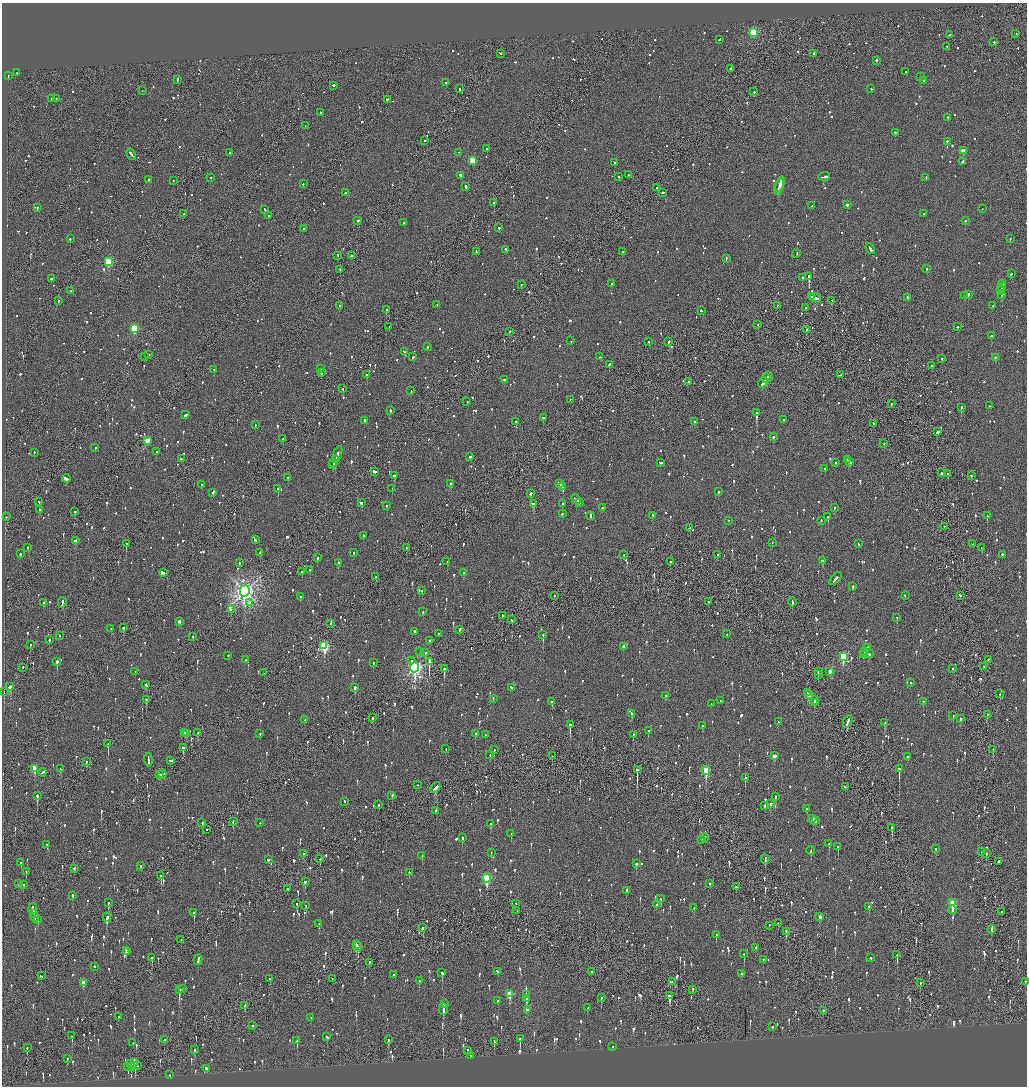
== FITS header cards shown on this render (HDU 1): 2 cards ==
NAXIS1  =                 2050
NAXIS2  =                 2168

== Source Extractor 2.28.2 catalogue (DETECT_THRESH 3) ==
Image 2050 x 2168 px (HDU 1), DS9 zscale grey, zoomed out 1/2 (1 PNG px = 2 x 2 image px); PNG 1029 x 1088 px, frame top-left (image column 2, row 2168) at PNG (2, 3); each listed source drawn as its Kron ellipse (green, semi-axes under 4 px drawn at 4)
Background -0.0842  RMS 0.077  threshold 0.231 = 3 sigma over >= 5 px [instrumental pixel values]
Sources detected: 1760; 83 cannot appear on this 1/2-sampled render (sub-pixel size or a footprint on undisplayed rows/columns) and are neither listed nor drawn; of the other 1677, the 500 brightest by FLUX_AUTO listed and drawn (1177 fainter detections omitted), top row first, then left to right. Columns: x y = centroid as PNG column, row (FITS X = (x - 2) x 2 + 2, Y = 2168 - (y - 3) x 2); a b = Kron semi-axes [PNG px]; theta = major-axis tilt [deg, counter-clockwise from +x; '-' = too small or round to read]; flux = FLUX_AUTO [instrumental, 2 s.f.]
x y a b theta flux
754 33 4 3 - 1500
1016 34 2 1 - 94
950 35 3 2 - 110
719 40 2 2 - 89
994 42 2 2 - 220
947 47 2 2 - 210
500 54 2 2 - 150
814 54 2 2 - 130
876 61 2 2 - 620
730 69 2 2 - 77
905 72 2 2 - 120
16 73 2 1 - 190
8 76 3 1 - 130
920 77 2 2 - 220
177 80 3 2 - 160
923 81 3 2 - 82
446 83 2 2 - 230
334 86 2 2 - 1200
459 89 2 2 - 84
871 89 2 2 - 140
143 91 2 1 - 67
754 92 2 2 - 170
51 99 2 2 - 70
56 99 2 2 - 90
387 100 2 2 - 93
320 113 2 2 - 92
948 118 2 2 - 84
305 126 2 2 - 70
895 133 2 2 - 160
424 141 2 1 - 74
947 142 2 2 - 190
487 149 3 2 - 85
963 151 3 3 - 260
230 153 2 2 - 79
459 153 2 2 - 79
131 155 6 2 -57 320
473 161 3 3 - 630
962 162 3 2 - 170
614 163 2 2 - 190
628 175 2 2 - 330
461 176 3 2 - 200
619 177 2 2 - 93
824 177 6 2 5 320
211 178 2 2 - 74
926 178 2 2 - 84
149 180 2 2 - 140
173 181 2 2 - 120
303 184 2 2 - 100
780 185 8 2 68 3600
466 187 3 2 - 160
779 187 8 2 70 3400
657 188 2 2 - 74
345 193 2 2 - 180
663 193 3 2 - 120
494 203 2 2 - 170
847 205 2 2 - 670
811 206 3 2 - 110
37 208 3 2 - 100
982 209 2 1 - 90
265 210 4 2 - 150
184 214 2 2 - 84
924 214 2 2 - 210
269 216 2 2 - 220
358 221 2 2 - 220
965 221 2 2 - 170
404 223 2 2 - 70
499 228 2 2 - 280
303 229 2 1 - 320
70 239 2 2 - 120
1010 239 2 1 - 82
870 249 6 2 -55 230
505 250 2 2 - 100
476 252 4 2 - 110
622 252 2 2 - 120
797 254 3 2 - 77
338 256 2 2 - 140
351 256 2 2 - 230
726 259 2 2 - 120
108 262 3 3 - 860
927 269 2 2 - 190
340 270 2 2 - 120
1011 274 3 2 - 150
809 277 3 2 - 3600
803 278 2 2 - 100
51 279 2 2 - 110
611 284 2 2 - 150
1003 284 2 2 - 76
521 285 2 1 - 140
1001 287 4 2 - 170
1001 289 2 1 - 130
71 291 2 2 - 94
1000 291 2 2 - 190
968 295 3 2 - 160
1002 295 3 2 - 210
965 296 2 2 - 76
811 297 3 1 - 110
815 298 5 2 - 240
907 298 2 2 - 150
58 301 3 1 - 88
832 301 3 2 - 100
437 305 2 2 - 88
339 306 2 2 - 110
777 306 2 2 - 150
993 306 2 2 - 67
806 308 2 2 - 250
386 310 2 2 - 300
701 311 2 1 - 190
758 325 2 2 - 120
389 327 2 1 - 68
957 327 2 2 - 76
134 329 3 3 - 1200
806 330 3 2 - 89
510 332 2 2 - 76
991 336 2 2 - 110
571 341 2 2 - 120
649 342 2 2 - 150
669 342 2 1 - 800
428 347 2 2 - 170
404 352 4 2 - 420
149 355 2 2 - 67
145 357 2 1 - 67
413 357 2 2 - 110
600 357 2 2 - 71
995 358 2 2 - 100
942 359 2 2 - 76
609 365 3 2 - 110
931 366 2 2 - 170
320 369 2 2 - 130
214 370 2 2 - 180
321 373 3 2 - 140
367 375 2 2 - 150
841 375 3 2 - 140
768 376 3 2 - 130
766 379 5 2 - 260
505 380 3 2 - 120
688 382 2 1 - 73
763 383 5 2 - 360
343 389 2 2 - 110
411 391 2 2 - 86
570 400 2 2 - 73
467 402 2 2 - 72
892 404 2 2 - 92
990 406 2 2 - 78
961 408 2 2 - 220
390 411 3 2 - 110
756 413 3 2 - 2300
186 415 4 2 - 120
543 418 2 2 - 150
784 420 2 2 - 72
365 421 2 2 - 130
516 422 2 2 - 120
694 422 2 2 - 160
873 424 3 2 - 76
255 425 2 2 - 77
937 432 3 2 - 150
773 437 3 2 - 170
283 439 2 1 - 97
147 441 3 3 - 310
884 444 2 2 - 130
95 448 2 2 - 180
156 452 2 2 - 77
34 453 2 2 - 74
338 454 8 2 70 280
470 457 3 2 - 100
181 459 3 2 - 110
335 460 3 2 - 170
848 460 2 2 - 86
849 462 3 2 - 180
334 463 3 2 - 110
661 463 3 2 - 100
836 463 2 2 - 110
333 465 2 2 - 110
824 469 2 2 - 230
375 472 3 2 - 300
941 473 2 2 - 89
948 474 2 2 - 130
395 476 2 2 - 300
971 476 2 2 - 210
288 478 2 2 - 160
66 479 4 2 - 360
201 484 2 2 - 97
451 484 2 2 - 220
559 484 3 2 - 260
563 487 4 2 - 270
278 489 2 2 - 310
392 489 2 2 - 130
718 492 2 2 - 91
213 493 3 2 - 240
530 494 3 2 - 150
576 500 5 2 - 250
39 502 2 1 - 130
361 503 3 2 - 120
579 503 3 2 - 110
533 504 3 2 - 360
562 504 2 2 - 91
387 506 2 2 - 95
602 508 2 2 - 120
834 508 2 2 - 84
39 510 2 2 - 160
74 512 2 2 - 69
562 514 3 2 - 89
590 516 4 2 - 120
653 516 3 2 - 81
987 516 2 1 - 230
6 517 2 2 - 76
828 517 2 2 - 170
729 521 2 2 - 99
821 521 2 2 - 80
944 527 2 2 - 69
690 528 3 2 - 160
363 536 2 2 - 92
255 540 2 2 - 100
76 541 3 2 - 200
772 543 2 1 - 75
126 544 2 2 - 440
858 544 2 2 - 73
973 544 2 1 - 72
28 548 2 2 - 71
406 548 2 2 - 70
981 548 3 2 - 140
260 553 3 2 - 350
354 553 2 2 - 73
20 554 2 2 - 210
624 555 2 1 - 77
717 555 2 2 - 110
1002 555 2 2 - 110
317 558 3 2 - 160
822 561 3 2 - 74
447 562 2 2 - 120
670 562 2 2 - 100
240 563 2 2 - 310
338 563 2 2 - 120
310 570 2 2 - 140
302 572 2 2 - 85
163 573 3 2 - 110
464 573 3 2 - 150
376 577 2 2 - 170
835 579 7 2 50 490
853 587 3 2 - 110
245 591 5 5 - 9100
421 591 2 2 - 79
554 596 2 1 - 70
905 596 2 1 - 170
960 596 3 2 - 110
300 597 2 2 - 160
708 602 2 2 - 160
792 602 4 2 - 180
44 603 4 2 - 170
62 603 5 2 - 140
249 603 4 2 - 200
231 610 2 1 - 86
423 612 2 2 - 130
503 616 3 2 - 120
897 618 2 2 - 83
512 620 3 2 - 90
179 622 3 2 - 210
330 624 2 1 - 72
123 628 2 2 - 190
111 629 3 2 - 140
460 630 4 2 - 140
414 632 2 2 - 520
439 634 2 2 - 160
726 634 2 2 - 71
543 635 3 1 - 240
60 636 2 2 - 150
193 637 2 2 - 200
49 640 2 1 - 450
430 641 2 2 - 170
30 645 2 2 - 73
324 646 4 3 - 1500
623 647 3 2 - 600
867 648 2 2 - 80
420 652 3 1 - 69
864 652 4 2 - 270
425 653 2 2 - 200
869 654 3 2 - 210
863 655 4 2 - 210
228 656 2 2 - 74
843 657 4 3 - 940
245 660 2 2 - 74
988 660 2 1 - 86
412 661 3 2 - 820
57 662 3 2 - 440
429 662 4 2 - 810
373 663 2 2 - 90
984 667 2 1 - 170
23 668 2 2 - 130
415 668 5 4 - 3900
444 669 3 1 - 1700
952 669 2 2 - 74
135 672 2 2 - 90
818 672 3 2 - 110
830 672 3 2 - 140
264 673 2 1 - 100
818 675 3 1 - 93
911 683 2 2 - 180
146 685 3 2 - 320
10 687 3 2 - 260
355 688 3 2 - 530
511 688 3 2 - 71
4 692 3 2 - 87
807 693 2 1 - 94
1000 694 2 2 - 77
809 695 4 2 - 220
666 696 2 2 - 110
493 699 2 2 - 73
146 700 3 2 - 68
720 701 2 2 - 100
814 701 4 1 - 180
552 702 2 2 - 260
923 702 2 2 - 69
814 703 4 2 - 150
711 704 2 2 - 71
632 714 3 2 - 140
987 715 2 1 - 93
953 716 2 2 - 120
372 718 2 1 - 100
960 719 2 2 - 110
305 720 3 2 - 130
778 722 3 2 - 110
848 722 7 2 65 280
885 723 3 2 - 220
570 725 3 2 - 650
702 726 2 2 - 69
648 731 2 2 - 150
184 733 3 2 - 160
198 733 3 2 - 130
186 734 2 1 - 100
260 734 2 2 - 100
475 734 2 2 - 210
485 735 2 2 - 100
633 735 2 2 - 110
108 744 3 1 - 360
183 748 2 2 - 300
446 749 2 1 - 89
494 750 2 1 - 120
993 750 3 2 - 140
490 755 3 2 - 130
552 756 2 1 - 91
774 756 3 2 - 150
907 757 2 2 - 81
148 760 6 2 -88 280
170 761 4 2 - 230
86 762 3 2 - 210
35 769 4 3 - 340
60 769 3 2 - 70
899 769 3 2 - 1400
637 770 4 1 - 1100
706 771 4 3 - 780
42 773 4 2 - 210
162 774 4 2 - 140
160 775 3 2 - 87
745 778 2 2 - 270
418 785 2 1 - 200
845 787 2 2 - 87
435 788 6 2 43 290
37 796 3 2 - 210
392 796 2 2 - 120
776 797 2 2 - 170
344 802 2 2 - 89
771 804 3 2 - 150
379 805 2 2 - 68
765 806 3 2 - 160
807 809 2 2 - 90
436 811 2 2 - 130
813 819 2 2 - 68
815 821 2 2 - 250
233 822 3 2 - 98
202 823 2 2 - 270
259 823 2 2 - 76
491 824 3 2 - 100
892 828 3 2 - 210
206 830 3 2 - 180
511 834 2 2 - 86
462 838 3 2 - 130
705 838 3 2 - 120
701 840 2 2 - 69
829 844 2 2 - 220
47 845 2 2 - 210
838 847 3 2 - 140
936 849 3 2 - 86
811 851 4 2 - 150
982 852 2 2 - 71
491 853 2 2 - 70
304 854 2 2 - 120
986 854 2 2 - 84
422 856 2 2 - 66
320 859 2 2 - 110
268 860 3 2 - 79
765 860 4 2 - 240
998 862 2 1 - 74
21 863 2 2 - 89
636 864 3 2 - 210
141 866 2 1 - 240
74 869 3 2 - 76
26 872 2 2 - 87
409 873 2 2 - 76
161 876 2 1 - 190
487 878 4 3 - 1100
305 882 3 2 - 250
18 884 2 2 - 95
710 884 2 2 - 100
23 885 2 2 - 78
736 887 2 2 - 100
287 889 2 2 - 71
627 891 3 2 - 410
73 896 3 2 - 99
661 899 3 2 - 120
108 903 2 2 - 180
952 903 3 3 - 840
297 904 3 2 - 260
516 904 2 2 - 83
656 905 2 2 - 84
306 906 2 2 - 76
869 907 3 2 - 83
694 908 2 2 - 72
33 909 5 2 - 270
953 910 4 2 - 69
517 911 2 2 - 67
1001 912 2 2 - 68
194 913 3 2 - 270
34 914 3 2 - 210
820 917 3 2 - 95
35 918 4 2 - 190
107 918 4 2 - 290
38 920 2 2 - 82
778 923 2 2 - 67
319 924 2 2 - 270
769 926 2 1 - 84
423 928 2 2 - 69
991 930 4 2 - 280
786 932 3 1 - 130
716 935 2 2 - 110
181 940 2 1 - 83
356 945 3 2 - 240
358 947 4 2 - 360
756 948 2 2 - 70
126 951 2 2 - 110
126 952 2 2 - 80
744 954 2 2 - 110
897 955 3 2 - 190
152 958 3 1 - 560
871 958 3 2 - 91
198 960 5 2 - 220
763 960 2 2 - 170
369 963 3 2 - 76
94 967 2 2 - 69
498 972 2 2 - 160
591 972 2 1 - 110
442 973 3 2 - 220
741 974 2 2 - 67
394 975 2 2 - 500
41 976 2 2 - 140
270 979 2 2 - 96
332 979 2 2 - 69
419 981 2 2 - 86
672 982 2 1 - 120
1025 982 2 2 - 85
83 983 3 2 - 180
920 983 3 1 - 120
182 989 2 2 - 110
179 990 2 2 - 1100
693 990 2 2 - 130
510 994 4 3 - 350
527 995 2 2 - 88
669 996 4 2 - 270
601 998 3 2 - 170
527 999 3 2 - 140
498 1001 2 2 - 250
444 1004 2 2 - 400
245 1006 4 2 - 76
588 1008 2 2 - 72
443 1010 6 2 90 270
527 1010 3 2 - 150
823 1011 2 1 - 270
118 1017 2 2 - 81
311 1018 2 2 - 74
253 1026 2 2 - 89
772 1027 2 2 - 70
72 1036 3 2 - 230
327 1037 3 2 - 210
520 1039 3 2 - 170
164 1040 2 2 - 68
388 1040 3 2 - 150
297 1041 3 2 - 310
494 1042 4 1 - 140
133 1043 2 2 - 91
613 1047 2 2 - 140
27 1048 3 2 - 120
194 1050 3 2 - 110
467 1051 3 2 - 120
470 1056 2 2 - 130
67 1059 2 2 - 110
135 1063 2 2 - 160
131 1064 3 2 - 600
137 1066 3 2 - 87
128 1067 3 2 - 180
131 1067 4 2 - 210
206 1069 3 2 - 190
170 1075 2 1 - 68
At the frame edge (FLAGS 8, measured only in part): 1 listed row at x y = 1025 982
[1177 fainter detections neither listed nor drawn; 83 sub-pixel or undisplayed-footprint detections neither listed nor drawn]